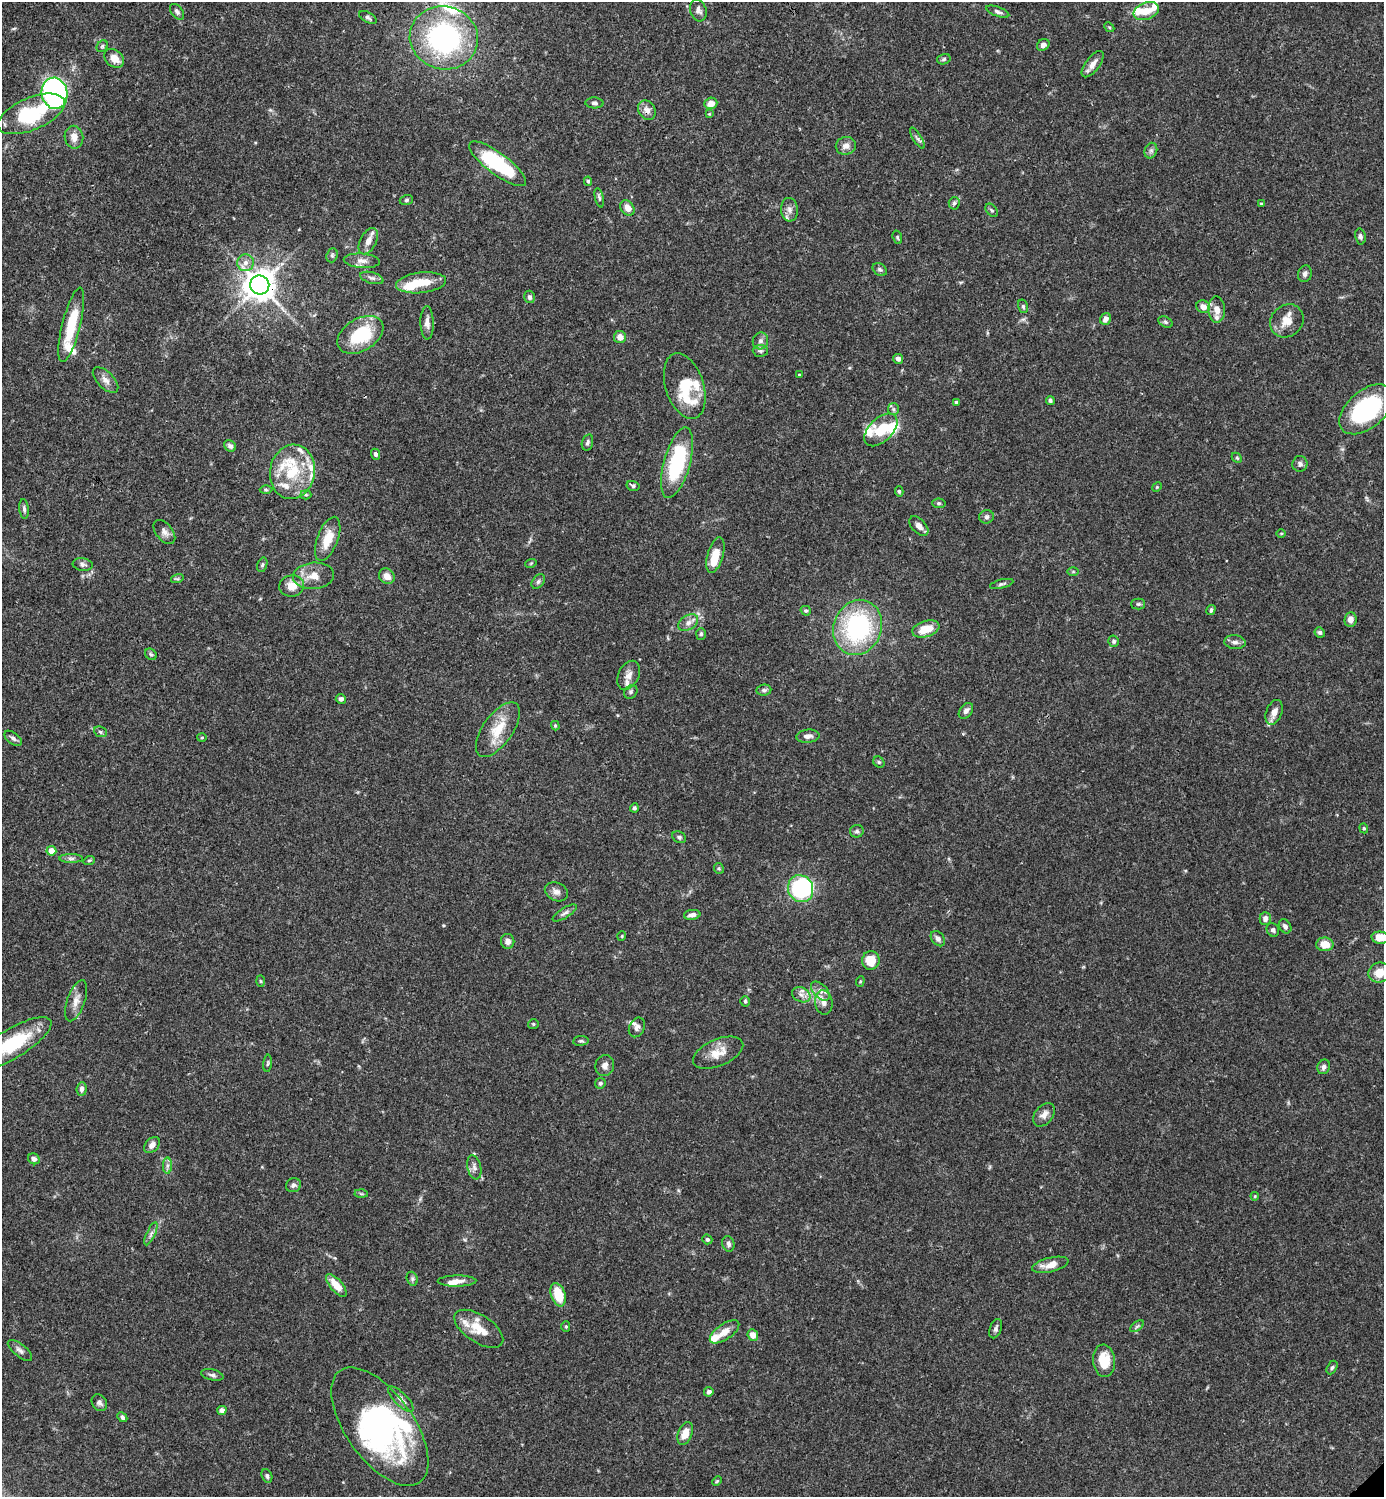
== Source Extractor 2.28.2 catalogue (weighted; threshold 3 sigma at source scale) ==
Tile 11 of 4 x 4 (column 3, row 3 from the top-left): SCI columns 3062-4443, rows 1496-2990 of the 5982 x 5983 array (HDU 1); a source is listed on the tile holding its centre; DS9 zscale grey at full resolution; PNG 1386 x 1499 px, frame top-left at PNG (2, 2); each listed source drawn as its Kron ellipse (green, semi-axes under 4 px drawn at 4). Shown black and unused: <1% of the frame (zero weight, under 3 of 4 exposures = <1% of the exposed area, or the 3 px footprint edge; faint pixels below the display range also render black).
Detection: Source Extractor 2.28.2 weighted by HDU 2 'WHT'; one run over the whole footprint, this tile lists its part. Background 0.0643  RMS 0.0032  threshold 0.0143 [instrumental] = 3 sigma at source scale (4.5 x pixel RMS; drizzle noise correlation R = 1.50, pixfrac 1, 0.05/0.05 arcsec/px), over >= 5 px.
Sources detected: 221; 5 inside a brighter object's white glare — neither listed nor drawn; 23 inside a brighter listed object's ellipse — not listed separately; the other 193 listed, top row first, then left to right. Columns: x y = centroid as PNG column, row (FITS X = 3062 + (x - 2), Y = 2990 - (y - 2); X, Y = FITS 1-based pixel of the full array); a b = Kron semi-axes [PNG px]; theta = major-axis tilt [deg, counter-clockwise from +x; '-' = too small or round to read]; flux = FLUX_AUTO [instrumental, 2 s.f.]
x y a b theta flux
698 10 11 8 -72 1.5
1146 11 13 8 20 4
177 12 9 5 -53 0.84
998 12 12 4 -20 1
368 17 9 5 -30 0.77
1109 27 5 4 - 0.4
444 38 34 31 -14 58
1043 45 6 5 - 1.2
102 46 6 5 - 0.59
114 58 11 8 -41 3.4
944 59 7 5 17 0.57
1093 64 15 7 53 2.3
55 93 16 13 -78 95
594 103 9 5 -3 0.87
711 103 6 5 - 2.7
647 110 10 8 -57 2
31 114 36 16 23 22
709 114 4 3 - 0.26
74 137 11 9 -80 2.6
917 138 12 4 -59 0.81
846 146 10 9 - 2
1151 151 8 6 69 0.91
498 164 34 11 -37 28
588 181 5 4 - 0.53
599 198 10 4 -77 0.63
406 200 7 5 17 0.56
954 203 6 5 - 0.62
1261 204 3 2 - 0.28
627 208 8 6 -52 2.8
789 210 12 8 -85 1.9
992 210 7 5 -50 0.56
1360 236 8 5 -79 0.78
897 237 7 4 -73 0.45
368 241 14 8 62 2.7
332 255 7 5 70 0.59
362 261 18 7 -4 2.2
245 263 8 8 - 1.8
880 269 7 5 -32 0.73
1305 274 8 6 73 1.2
372 278 12 5 -16 1.2
421 283 25 10 6 7.5
260 285 9 9 - 510
529 297 6 5 - 0.83
1023 306 7 5 -74 0.56
1203 307 7 6 - 2.6
1217 310 13 8 -87 2.8
1106 319 6 5 - 1.7
1287 321 18 15 42 4.3
1166 322 7 5 -27 0.64
427 323 17 6 -89 2
71 325 38 9 76 13
360 335 25 16 32 17
620 337 6 6 - 2.4
760 341 8 7 - 1.3
760 351 8 6 -2 0.76
898 359 5 5 - 1.1
799 375 3 2 - 0.31
105 380 16 8 -45 2.1
685 386 34 19 -73 12
1050 401 4 4 - 0.62
956 403 4 3 - 0.73
893 409 6 5 - 0.7
1366 409 31 18 41 40
881 430 20 11 44 7.3
587 442 8 5 73 0.83
230 446 6 5 - 0.97
375 454 5 4 - 0.81
1237 458 6 4 -44 0.46
677 463 36 13 75 27
1300 464 8 7 - 1
292 472 27 22 81 15
633 486 7 5 -16 0.64
1157 487 5 4 - 0.32
266 490 6 4 -1 0.44
899 491 5 4 - 0.56
306 495 5 4 - 0.44
939 503 7 5 -5 0.5
24 509 10 4 -84 0.86
987 517 7 6 - 0.78
919 526 12 7 -47 1.9
164 532 14 8 -51 1.6
1281 533 5 3 - 0.3
328 539 23 10 69 6.5
715 555 18 8 73 5.8
531 563 6 3 19 0.33
83 564 10 6 -7 1
262 565 7 5 72 0.59
1073 572 6 4 0 0.4
313 576 20 13 5 4.7
387 576 8 7 - 2.6
177 579 6 4 18 0.51
538 581 8 5 50 0.75
1002 584 12 4 13 0.73
292 586 12 10 8 4.2
1138 604 7 5 1 0.61
1211 610 5 4 - 0.62
806 611 5 4 - 0.53
1350 619 7 6 - 1.9
688 623 11 7 32 1.8
858 627 28 24 69 44
926 629 14 8 17 5.7
1320 632 5 5 - 0.71
701 634 6 5 - 0.58
1114 641 5 5 - 0.69
1235 642 11 7 -6 1.3
151 654 6 5 - 0.6
629 675 15 10 64 2.6
764 690 7 5 8 0.78
631 692 7 6 - 0.8
341 699 5 5 - 1.1
966 711 9 6 51 1.4
1274 712 13 7 68 2.6
555 726 5 4 - 0.44
498 730 32 15 55 8.5
100 732 7 5 -23 0.6
808 736 11 6 5 1.6
13 738 10 5 -37 0.99
202 738 5 3 - 0.31
879 762 6 5 - 0.48
634 808 4 4 - 0.6
1364 828 5 4 - 0.44
857 831 7 6 - 0.8
679 837 7 5 -28 0.72
51 851 5 4 - 3.3
71 858 12 4 0 0.92
89 860 6 3 19 0.42
719 868 5 5 - 0.45
801 889 14 12 -62 28
556 892 12 9 -24 1.7
565 913 14 5 32 1.1
692 915 8 5 7 1.6
1265 919 6 5 - 1.2
1285 926 7 5 -55 1
1273 930 7 6 - 0.83
622 936 5 4 - 0.35
1380 938 8 6 -6 5.7
938 939 8 6 -51 1.4
508 941 7 6 - 1.6
1325 944 8 7 - 4.6
871 960 9 8 - 6.2
1379 973 11 9 25 5
260 981 5 3 - 0.37
860 981 5 4 - 0.38
820 991 11 6 -46 1.8
801 995 9 7 -25 1.7
76 1001 22 9 71 2.9
745 1001 5 4 - 0.51
824 1002 12 8 -83 2.3
533 1024 5 4 - 0.48
637 1027 10 7 63 1.3
581 1041 8 5 7 0.6
12 1044 45 14 31 19
718 1053 27 13 23 5.2
268 1063 9 3 85 0.51
605 1065 10 9 - 1.6
1324 1067 7 6 - 1.1
600 1083 5 5 - 0.7
82 1089 7 5 85 1.4
1044 1115 13 9 51 2.1
152 1145 9 6 46 1.8
34 1159 6 5 - 1.2
167 1166 8 4 90 0.91
474 1167 12 7 -77 1.3
293 1185 8 7 - 1.1
361 1194 6 4 -2 0.48
1255 1196 4 4 - 0.3
151 1234 12 4 65 1.2
707 1239 5 4 - 0.54
728 1244 8 6 -73 0.95
1050 1265 18 7 13 3.7
412 1279 7 5 -70 0.58
457 1281 19 5 1 2.4
336 1285 14 6 -49 5
558 1295 12 7 -72 8.3
1137 1326 8 4 37 0.67
566 1327 5 4 - 0.47
479 1329 28 13 -33 8
996 1329 10 5 70 1
725 1332 17 8 35 3.5
753 1335 6 5 - 2.6
20 1350 15 6 -38 1.3
1104 1361 16 11 -85 7.7
1332 1367 7 5 62 0.6
212 1375 11 5 -13 0.94
709 1392 5 5 - 0.97
401 1399 17 6 -44 1.9
99 1403 9 7 -54 1.1
222 1410 5 4 - 1.2
122 1417 5 4 - 0.79
380 1427 68 34 -54 68
685 1434 12 7 70 4.2
267 1476 7 5 -64 0.72
717 1481 5 3 - 0.35
Overlapping masked pixels (flux is a lower limit): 2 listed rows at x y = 647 110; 260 285
Isophote crosses this tile's border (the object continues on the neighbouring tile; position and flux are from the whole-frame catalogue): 3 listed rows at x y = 1380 938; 1379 973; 12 1044